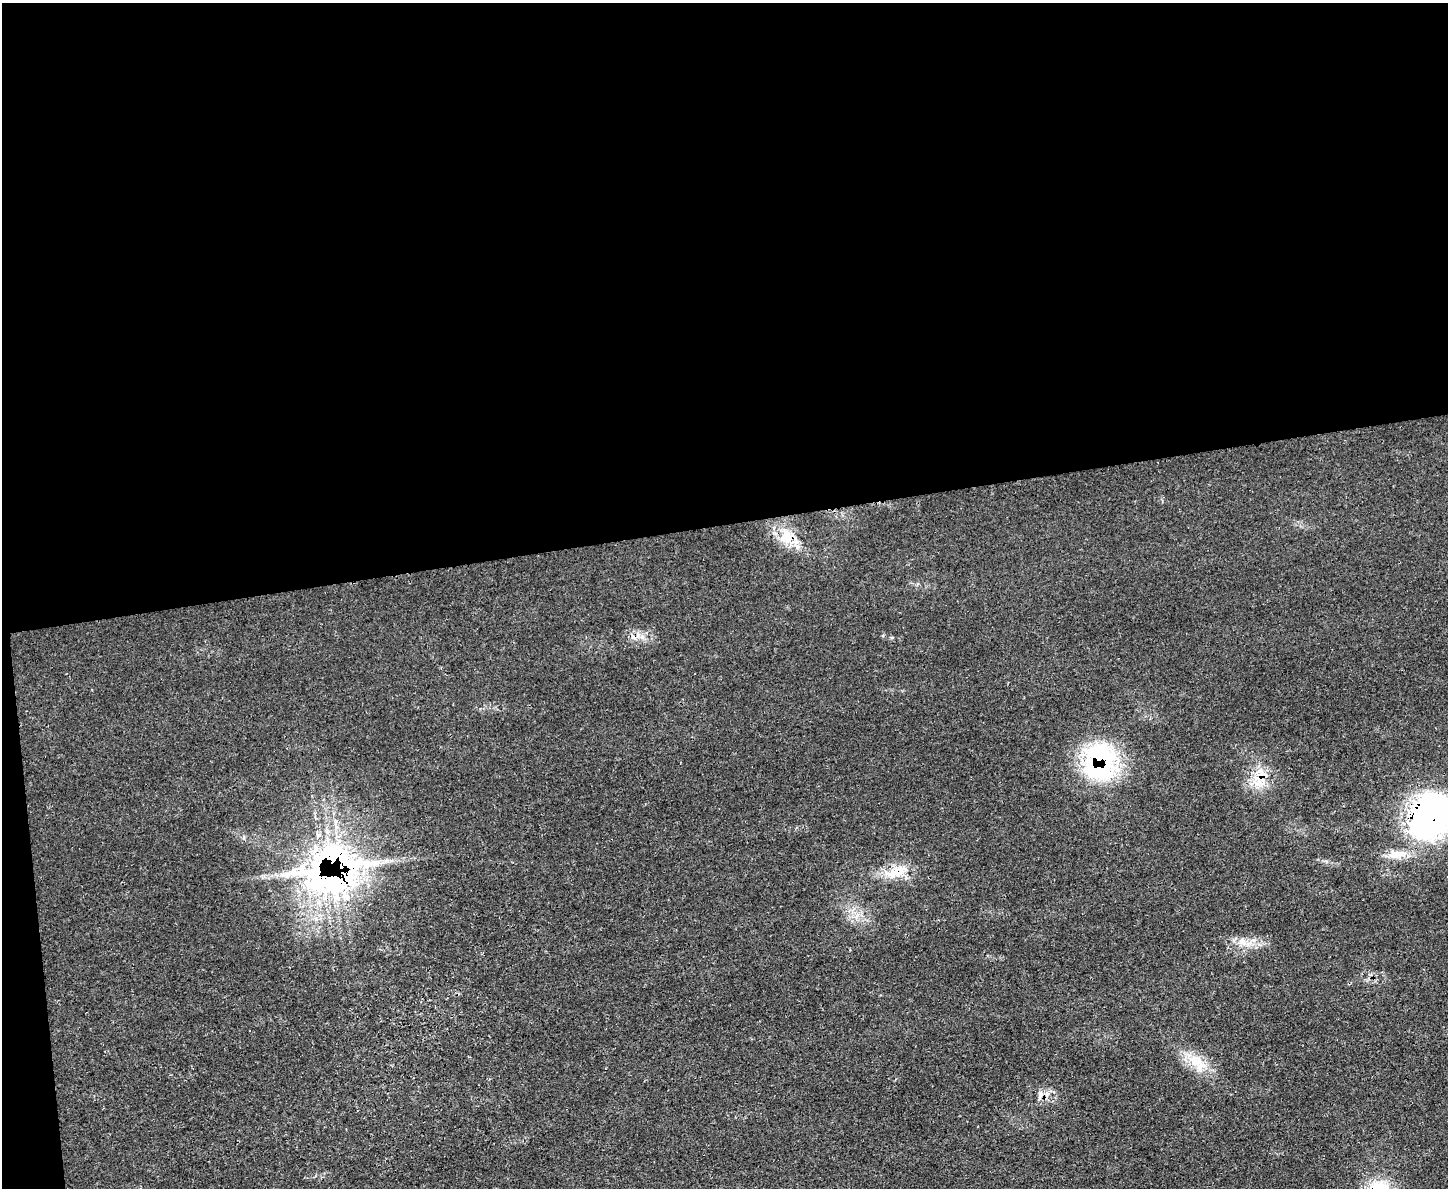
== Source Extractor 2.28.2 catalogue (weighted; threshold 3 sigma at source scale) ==
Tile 1 of 3 x 4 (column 1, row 1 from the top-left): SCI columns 157-1602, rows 3573-4758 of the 4748 x 4760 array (HDU 1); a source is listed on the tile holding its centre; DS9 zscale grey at full resolution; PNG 1450 x 1190 px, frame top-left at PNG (2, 3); no overlay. Shown black and unused: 45% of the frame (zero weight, under 3 of 4 exposures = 2% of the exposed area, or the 3 px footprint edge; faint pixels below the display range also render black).
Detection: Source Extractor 2.28.2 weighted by HDU 2 'WHT'; one run over the whole footprint, this tile lists its part. Background 0.0464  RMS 0.0051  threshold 0.0228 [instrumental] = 3 sigma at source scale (4.5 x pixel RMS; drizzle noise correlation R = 1.50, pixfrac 1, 0.05/0.05 arcsec/px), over >= 5 px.
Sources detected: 15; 1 cosmic-ray / hot-pixel residue — not listed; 4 inside a brighter listed object's ellipse — not listed separately; the other 10 listed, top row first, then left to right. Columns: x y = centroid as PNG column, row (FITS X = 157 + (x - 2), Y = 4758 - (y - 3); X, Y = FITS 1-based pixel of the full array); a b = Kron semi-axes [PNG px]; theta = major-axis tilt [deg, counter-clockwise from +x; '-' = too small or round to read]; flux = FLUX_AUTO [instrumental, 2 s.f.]
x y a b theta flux
787 538 22 18 -74 13
1100 762 47 39 87 64
1259 777 23 11 58 10
1430 816 53 41 54 140
1394 854 16 11 14 6.2
894 873 27 15 12 13
326 879 97 44 -6 140
1241 941 7 5 47 2
1196 1061 24 16 -28 12
1040 1095 11 6 86 2.4
Overlapping masked pixels (flux is a lower limit): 7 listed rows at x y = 787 538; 1100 762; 1259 777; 1430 816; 894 873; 326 879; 1040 1095
Isophote crosses this tile's border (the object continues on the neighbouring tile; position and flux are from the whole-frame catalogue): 1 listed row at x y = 1430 816
Unlisted compact peaks at least as high as the median listed source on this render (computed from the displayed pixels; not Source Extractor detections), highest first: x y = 892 637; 883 636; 1254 940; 1326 861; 917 584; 315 1176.